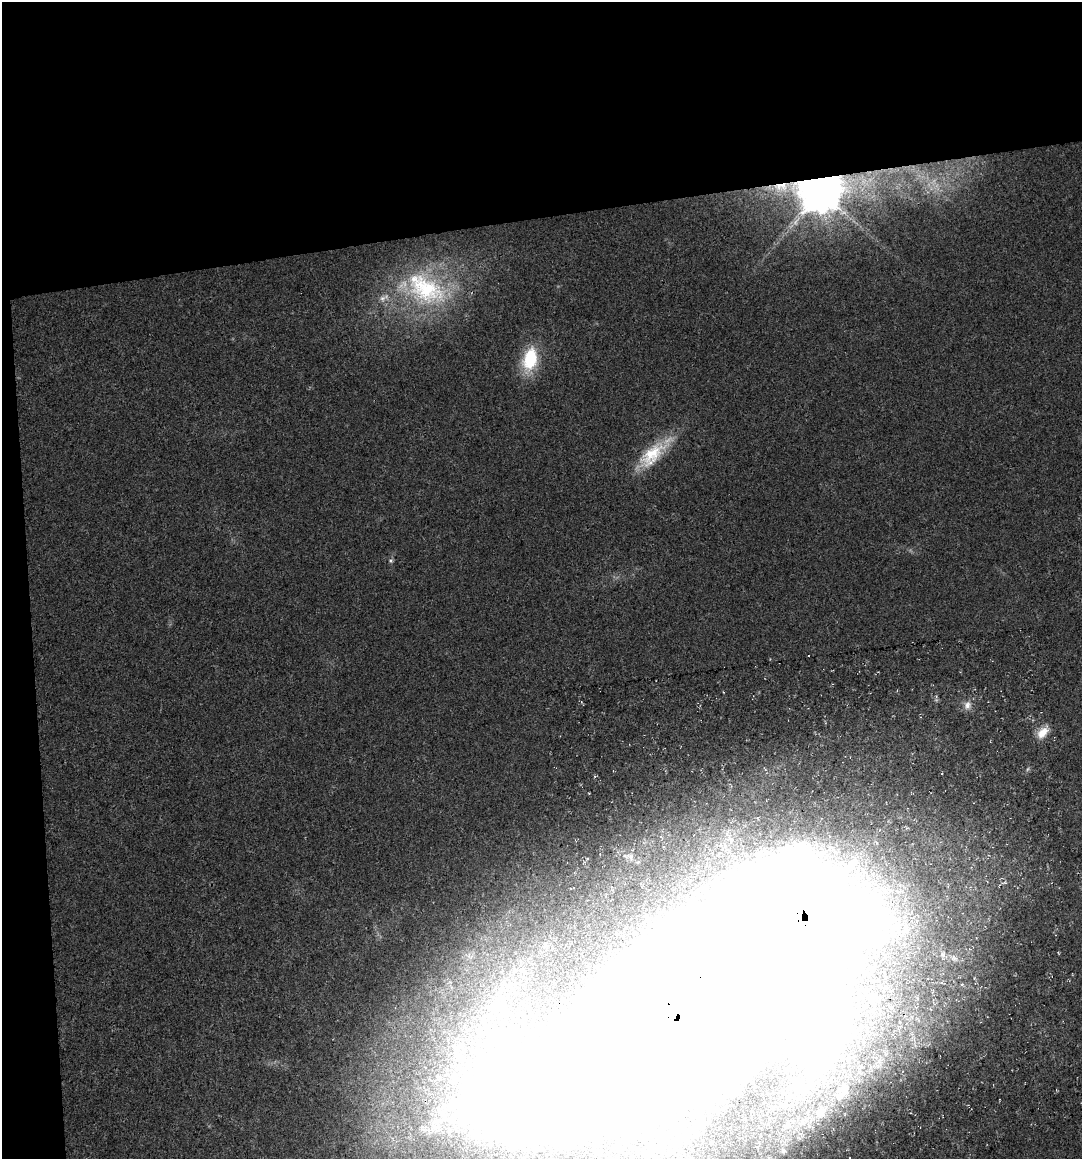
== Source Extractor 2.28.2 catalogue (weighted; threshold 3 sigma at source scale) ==
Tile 1 of 2 x 2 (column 1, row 1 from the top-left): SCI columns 28-1107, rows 1158-2314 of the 2202 x 2314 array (HDU 1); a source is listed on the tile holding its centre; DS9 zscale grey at full resolution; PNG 1084 x 1161 px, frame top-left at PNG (2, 2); no overlay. Shown black and unused: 21% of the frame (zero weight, under 3 of 5 exposures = <1% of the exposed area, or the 3 px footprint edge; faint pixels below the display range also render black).
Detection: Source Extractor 2.28.2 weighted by HDU 2 'WHT'; one run over the whole footprint, this tile lists its part. Background 0.0126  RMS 0.0034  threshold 0.0154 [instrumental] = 3 sigma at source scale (4.5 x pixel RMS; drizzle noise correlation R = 1.50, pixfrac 1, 0.0396/0.0396 arcsec/px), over >= 5 px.
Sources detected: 20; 2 inside a brighter object's white glare — not listed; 4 inside a brighter listed object's ellipse — not listed separately; the other 14 listed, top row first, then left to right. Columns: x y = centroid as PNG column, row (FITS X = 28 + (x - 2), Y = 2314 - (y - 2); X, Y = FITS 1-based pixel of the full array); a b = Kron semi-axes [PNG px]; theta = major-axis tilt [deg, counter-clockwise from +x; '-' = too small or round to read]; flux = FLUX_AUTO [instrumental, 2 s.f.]
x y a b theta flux
821 192 13 11 -2 1400
425 288 60 37 -28 43
530 359 24 14 78 18
652 455 46 20 44 15
391 560 6 5 - 0.62
967 705 12 10 79 2.5
1042 733 17 11 46 4.7
595 776 5 4 - 0.39
943 955 8 6 -14 1.1
962 985 4 4 - 0.42
674 1024 316 99 36 4400
843 1092 27 9 56 4.3
819 1113 10 9 - 1.6
788 1124 6 5 - 0.59
Overlapping masked pixels (flux is a lower limit): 2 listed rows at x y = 821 192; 674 1024
Isophote crosses this tile's border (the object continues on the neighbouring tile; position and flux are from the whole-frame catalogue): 1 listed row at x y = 674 1024